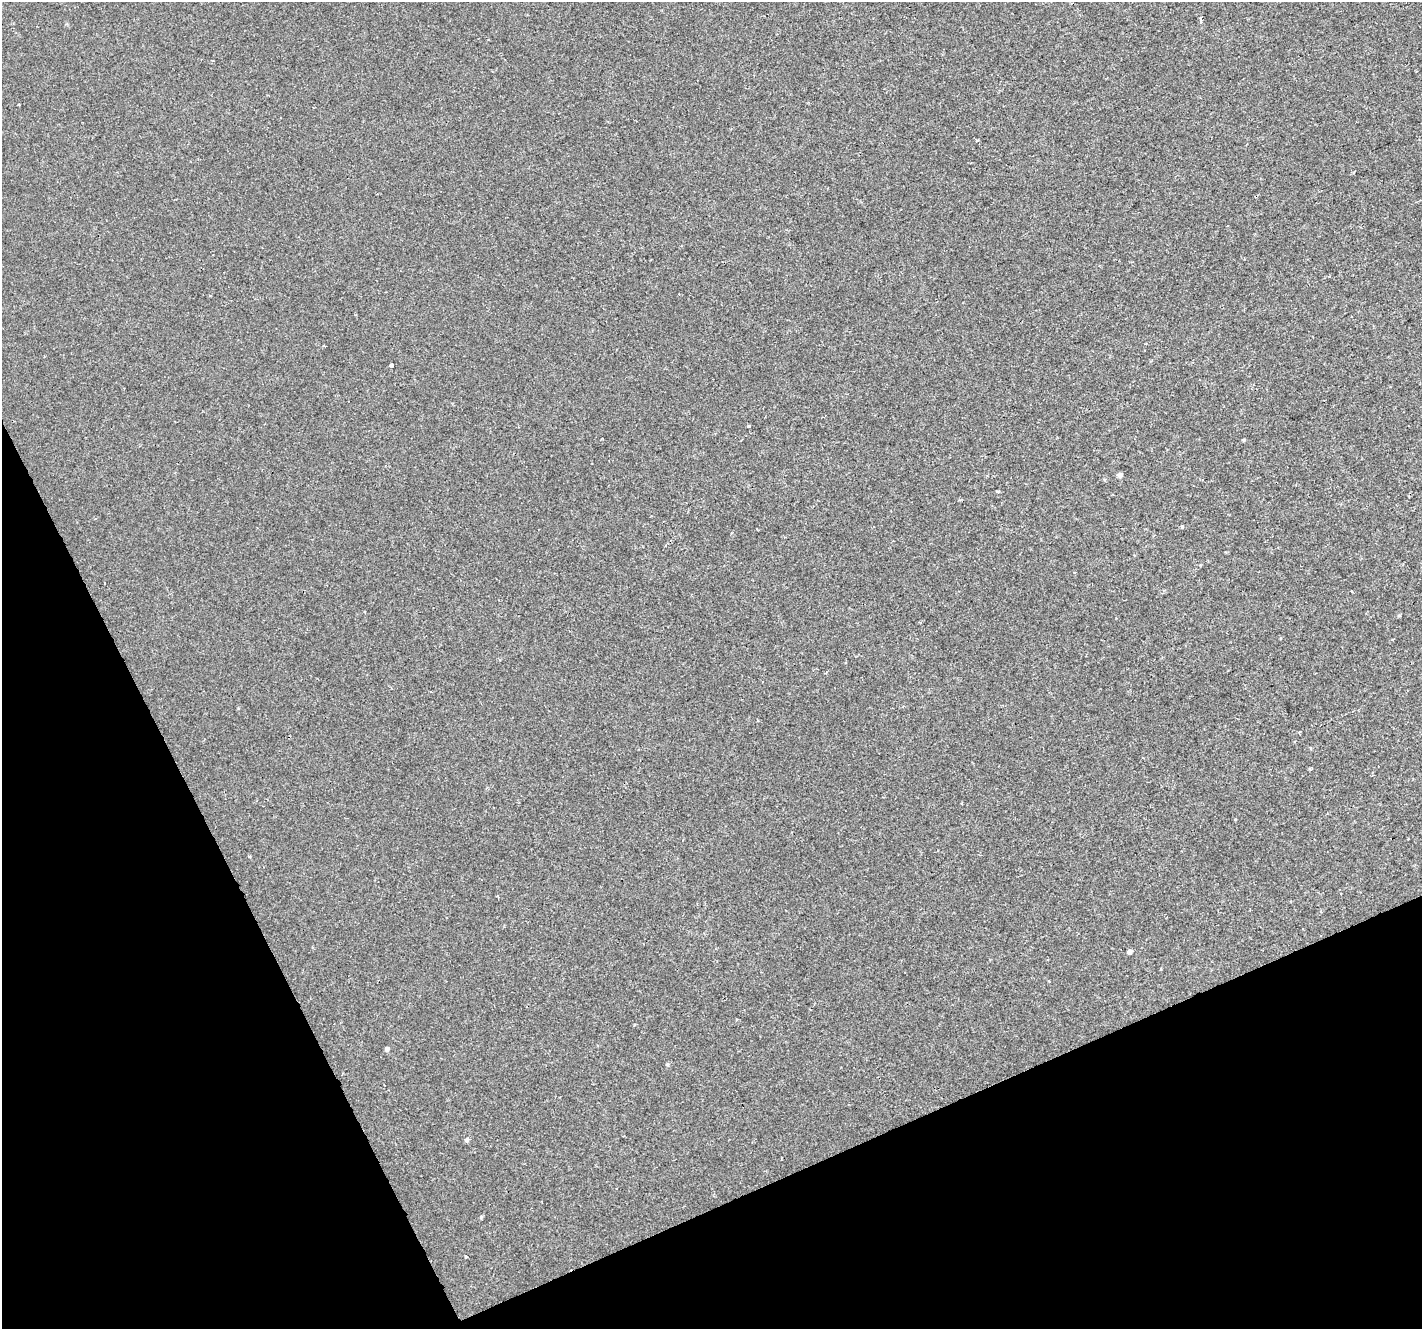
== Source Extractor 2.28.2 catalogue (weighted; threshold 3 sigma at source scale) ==
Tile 14 of 4 x 4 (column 2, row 4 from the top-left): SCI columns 1421-2840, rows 92-1418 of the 5683 x 5550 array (HDU 1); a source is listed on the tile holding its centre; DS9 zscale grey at full resolution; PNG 1424 x 1331 px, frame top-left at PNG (2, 2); no overlay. Shown black and unused: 22% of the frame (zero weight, under 2 of 3 exposures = <1% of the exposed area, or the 3 px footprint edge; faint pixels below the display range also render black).
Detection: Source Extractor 2.28.2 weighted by HDU 2 'WHT'; one run over the whole footprint, this tile lists its part. Background -2.55e-04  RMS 0.0022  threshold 0.00974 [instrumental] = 3 sigma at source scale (4.5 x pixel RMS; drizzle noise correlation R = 1.50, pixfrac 1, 0.0396/0.0396 arcsec/px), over >= 5 px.
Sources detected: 11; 1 cosmic-ray / hot-pixel residue — not listed; the other 10 listed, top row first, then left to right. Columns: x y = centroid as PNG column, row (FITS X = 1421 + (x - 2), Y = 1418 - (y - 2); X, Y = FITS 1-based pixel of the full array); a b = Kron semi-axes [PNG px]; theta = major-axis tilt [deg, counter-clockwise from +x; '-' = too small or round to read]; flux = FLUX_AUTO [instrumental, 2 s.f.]
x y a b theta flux
1201 22 4 3 - 0.28
391 365 4 3 - 1.3
749 426 3 3 - 0.36
1120 475 5 4 - 0.86
1299 732 4 3 - 0.18
1129 952 5 5 - 0.66
387 1049 5 5 - 0.54
467 1140 5 5 - 0.4
481 1217 5 4 - 0.25
466 1257 3 3 - 0.32
Unlisted compact peaks at least as high as the median listed source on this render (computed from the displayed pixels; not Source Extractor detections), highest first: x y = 1182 527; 1244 440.